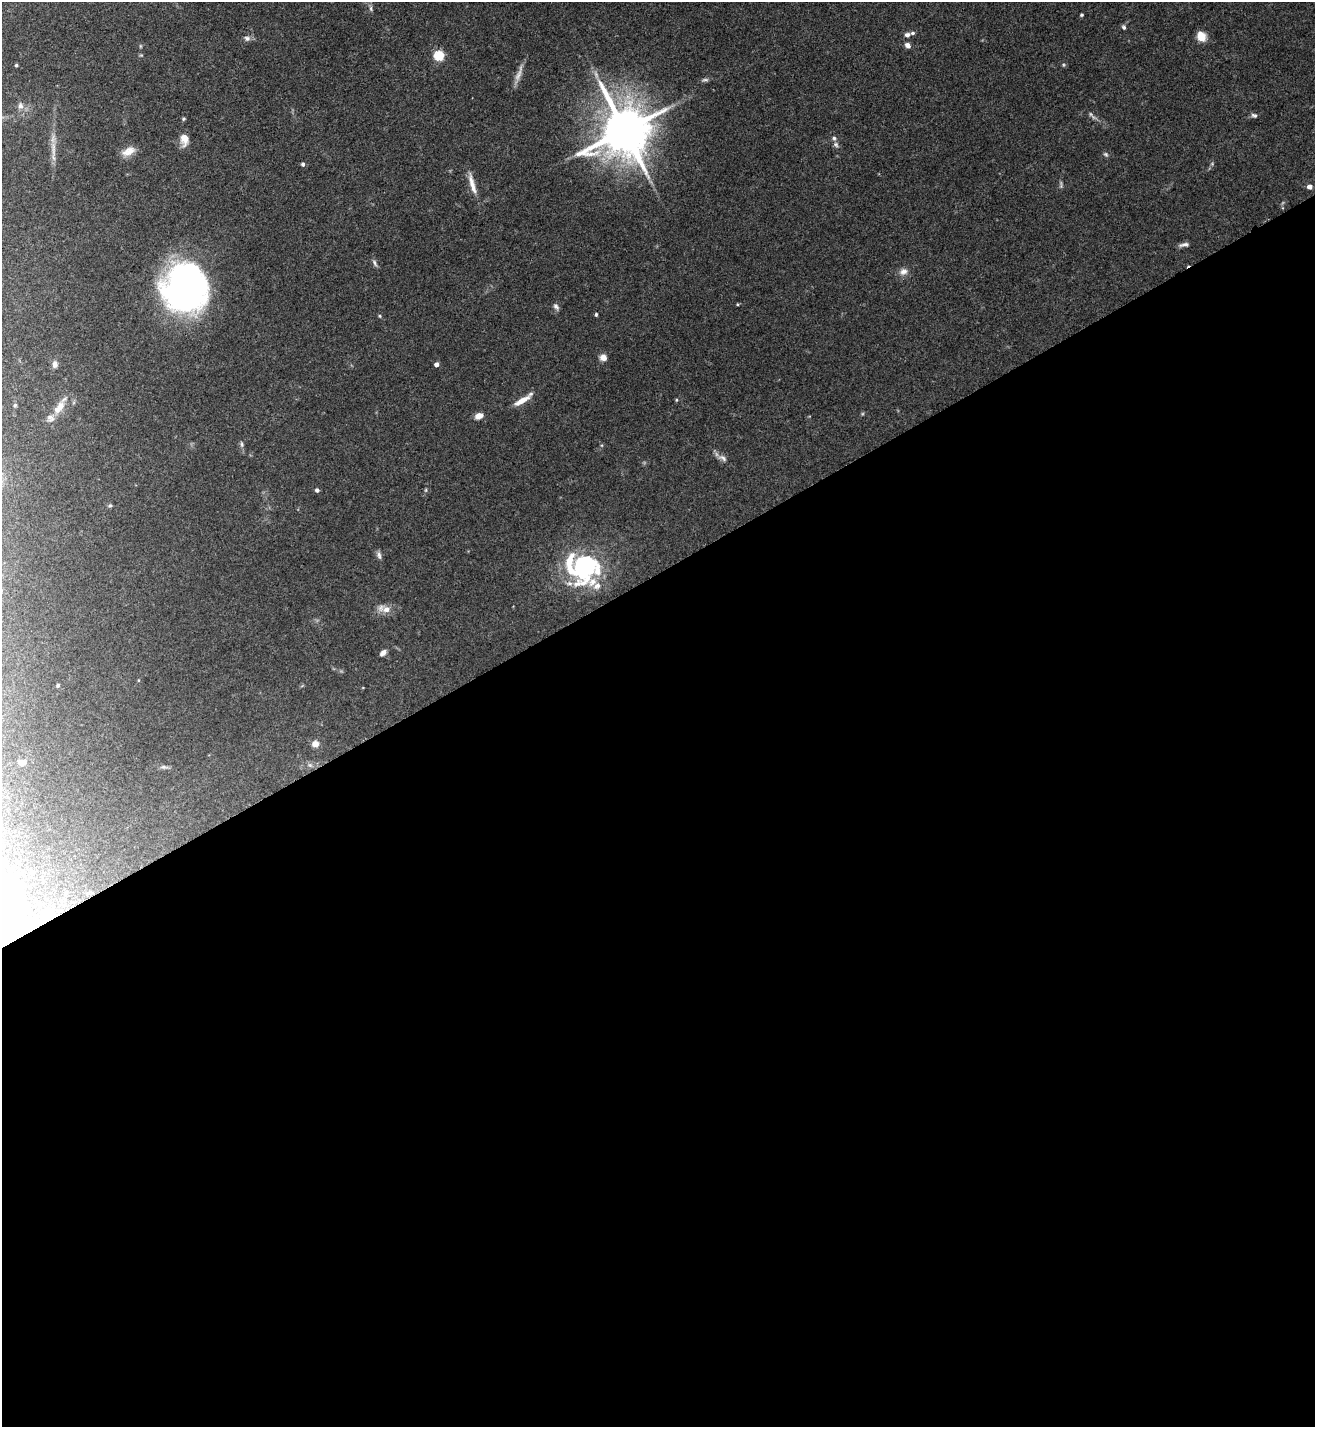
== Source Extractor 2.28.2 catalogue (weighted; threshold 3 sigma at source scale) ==
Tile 15 of 4 x 4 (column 3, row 4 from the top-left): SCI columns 2778-4090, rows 1-1425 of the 5691 x 5703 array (HDU 1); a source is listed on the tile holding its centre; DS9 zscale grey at full resolution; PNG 1317 x 1429 px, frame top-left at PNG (2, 2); no overlay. Shown black and unused: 60% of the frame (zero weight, under 3 of 5 exposures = <1% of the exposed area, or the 3 px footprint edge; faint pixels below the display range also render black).
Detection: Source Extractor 2.28.2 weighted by HDU 2 'WHT'; one run over the whole footprint, this tile lists its part. Background 0.0769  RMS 0.004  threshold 0.0181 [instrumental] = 3 sigma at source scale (4.5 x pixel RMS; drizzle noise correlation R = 1.50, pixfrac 1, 0.05/0.05 arcsec/px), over >= 5 px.
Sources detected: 62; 2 too faint to see at this stretch — not listed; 6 inside a brighter listed object's ellipse — not listed separately; the other 54 listed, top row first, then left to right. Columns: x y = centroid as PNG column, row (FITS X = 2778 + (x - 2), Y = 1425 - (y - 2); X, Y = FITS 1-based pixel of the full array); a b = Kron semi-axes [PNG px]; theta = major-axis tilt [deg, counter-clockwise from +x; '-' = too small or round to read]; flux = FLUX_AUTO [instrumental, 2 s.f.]
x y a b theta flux
371 8 8 4 -82 0.92
1081 15 3 3 - 0.64
1124 27 5 5 - 0.96
907 35 7 6 - 1.4
1201 36 11 9 -55 4.7
247 38 9 7 -5 1.5
908 45 7 6 - 1.7
140 46 6 3 -71 0.42
439 55 5 5 - 30
16 65 3 3 - 0.65
1063 65 5 3 - 0.44
519 74 29 6 71 3.1
705 80 11 4 7 0.95
20 106 9 7 -66 1.7
1254 115 8 6 -18 0.97
184 119 5 4 - 0.52
624 130 15 14 - 2200
184 139 15 9 -89 4
836 144 8 7 - 1.1
53 149 29 6 -88 4.3
128 151 19 10 25 4.1
1106 154 7 5 -41 0.77
303 164 4 4 - 0.98
1212 164 6 4 19 0.46
472 184 30 6 -74 4.6
1061 185 13 3 -90 0.82
1310 187 5 4 - 2.3
1184 245 14 5 8 1.4
375 263 11 5 -63 1.1
903 271 12 9 24 2.5
186 288 43 38 -89 150
556 306 9 6 -54 1.2
596 314 4 3 - 0.56
380 316 4 4 - 0.47
603 357 7 7 - 2.6
55 364 9 6 88 1.7
436 364 4 4 - 2
522 400 22 6 32 4.7
676 400 4 4 - 0.41
15 405 5 4 - 0.6
60 406 14 10 68 4
479 416 8 6 21 3.4
50 418 11 9 -33 1.9
242 444 9 5 -80 0.93
722 458 15 8 -26 2.1
317 490 4 4 - 1
110 505 5 5 - 0.61
379 555 11 6 -77 1.3
584 567 40 29 85 46
386 609 12 9 4 3.7
383 652 8 5 42 1.9
58 685 4 4 - 0.59
315 744 7 7 - 2.7
21 763 7 5 -6 2.5